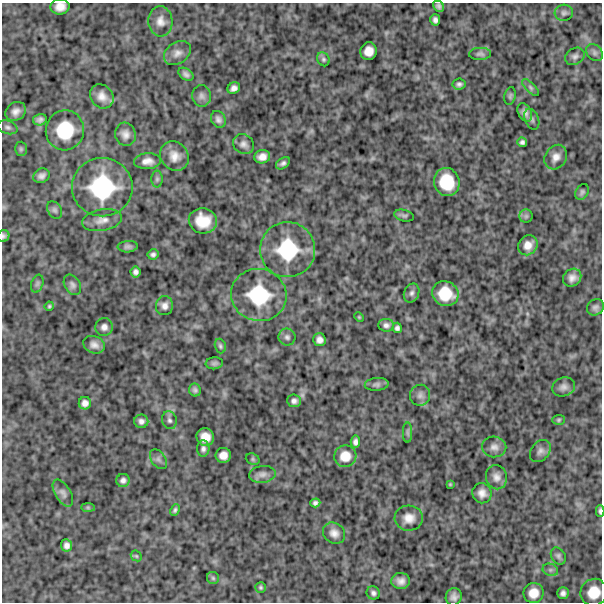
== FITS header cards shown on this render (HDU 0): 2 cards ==
NAXIS1  =                  600
NAXIS2  =                  600

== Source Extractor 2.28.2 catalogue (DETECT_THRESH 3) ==
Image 600 x 600 px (HDU 0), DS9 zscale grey, 1 PNG px = 1 image px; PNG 604 x 604 px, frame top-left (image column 1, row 600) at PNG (2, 3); each listed source drawn as its Kron ellipse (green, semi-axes under 4 px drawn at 4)
Background 996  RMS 250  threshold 754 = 3 sigma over >= 5 px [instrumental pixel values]
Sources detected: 111; all 111 listed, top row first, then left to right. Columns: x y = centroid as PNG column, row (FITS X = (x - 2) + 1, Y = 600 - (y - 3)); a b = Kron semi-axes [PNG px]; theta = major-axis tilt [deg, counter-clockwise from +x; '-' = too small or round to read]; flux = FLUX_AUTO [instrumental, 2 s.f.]
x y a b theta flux
439 6 6 5 - 4.9e+04
60 7 9 7 9 1.4e+05
564 13 9 8 - 5.6e+04
435 20 6 5 - 5.8e+04
160 21 15 12 -86 1.4e+05
369 51 9 8 - 1.7e+05
177 53 14 10 34 1.1e+05
594 53 9 7 -46 6.2e+04
480 54 11 6 2 5.1e+04
575 56 10 8 31 6.6e+04
323 59 7 6 - 3.5e+04
186 74 8 5 -35 5.6e+04
459 84 6 5 - 4.8e+04
531 87 11 4 -45 4.0e+04
234 88 6 5 - 7.4e+04
102 96 13 11 -51 1.6e+05
201 96 11 9 -82 7.4e+04
510 96 9 5 80 3.5e+04
16 111 11 9 37 1.1e+05
525 112 10 6 -63 8.0e+04
218 119 9 7 -61 6.6e+04
532 119 11 7 -68 5.7e+04
40 120 7 5 14 5.9e+04
8 127 10 6 -17 5.4e+04
65 130 20 19 - 6.8e+05
125 134 12 10 -74 1.2e+05
522 142 5 4 - 4.6e+04
243 144 11 9 -32 8.7e+04
21 149 7 6 - 3.3e+04
174 156 15 13 -51 2.0e+05
262 157 8 6 10 1.2e+05
556 157 13 10 57 1.3e+05
147 161 13 8 5 1.3e+05
283 163 8 5 35 4.9e+04
41 176 8 7 - 7.2e+04
157 179 8 6 90 4.2e+04
447 182 14 12 -73 5.2e+05
102 187 30 29 - 1.4e+06
582 192 8 6 62 4.2e+04
55 210 9 6 -58 4.9e+04
404 216 10 5 -14 4.1e+04
526 216 6 6 - 3.9e+04
102 220 20 10 10 1.6e+05
203 221 14 12 -14 3.6e+05
4 236 6 5 - 4.0e+04
528 245 10 9 - 1.6e+05
128 247 10 5 4 5.2e+04
288 250 27 27 - 1.1e+06
153 254 5 5 - 4.6e+04
135 272 5 5 - 5.5e+04
572 278 10 8 44 1.1e+05
37 284 9 6 71 4.1e+04
72 285 11 7 -58 6.5e+04
412 293 10 7 66 6.0e+04
445 294 13 12 - 4.3e+05
259 295 28 26 -14 9.9e+05
49 306 4 4 - 2.4e+04
164 306 9 8 - 9.6e+04
595 307 9 7 39 6.1e+04
359 317 5 3 - 1.7e+04
386 325 8 6 -6 5.9e+04
104 327 9 9 - 8.4e+04
397 328 5 4 - 4.8e+04
287 337 8 8 - 5.6e+04
320 340 6 6 - 8.3e+04
94 345 11 8 -22 1.0e+05
220 346 7 5 -72 3.4e+04
214 363 9 6 6 4.3e+04
377 384 12 6 6 5.3e+04
564 387 11 9 20 8.6e+04
195 390 6 6 - 4.3e+04
420 395 10 10 - 8.9e+04
294 401 7 6 - 6.0e+04
85 403 6 6 - 8.4e+04
169 420 9 7 -73 5.8e+04
559 420 6 5 - 2.6e+04
141 421 7 6 - 6.9e+04
407 433 10 4 -90 3.9e+04
205 437 9 8 - 2.0e+05
355 442 6 4 85 5.9e+04
494 447 12 10 -2 1.0e+05
203 448 8 6 86 5.7e+04
540 451 12 9 51 7.9e+04
223 455 7 7 - 1.3e+05
345 456 11 10 - 2.3e+05
158 459 11 7 -55 6.0e+04
253 459 7 5 -22 2.7e+04
262 474 13 8 7 9.5e+04
496 477 12 10 -71 1.1e+05
123 480 7 6 - 6.1e+04
450 484 4 3 - 1.7e+04
63 493 15 7 -59 8.3e+04
482 493 10 9 - 1.2e+05
315 503 5 4 - 4.5e+04
88 507 7 4 -1 2.7e+04
175 510 6 4 63 3.2e+04
600 511 6 3 -89 3.8e+04
409 518 14 12 -3 1.8e+05
334 533 12 10 -36 1.2e+05
67 545 6 5 - 7.3e+04
136 556 6 5 - 2.3e+04
558 556 9 7 -56 5.0e+04
550 570 8 6 -20 4.7e+04
213 578 6 6 - 3.4e+04
401 581 9 8 - 1.1e+05
260 587 5 5 - 2.8e+04
594 592 14 13 - 3.5e+05
373 593 7 6 - 5.0e+04
533 593 10 10 - 2.1e+05
563 593 6 5 - 6.5e+04
454 597 9 8 - 9.0e+04
At the frame edge (FLAGS 8, measured only in part): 3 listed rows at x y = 60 7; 4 236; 600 511